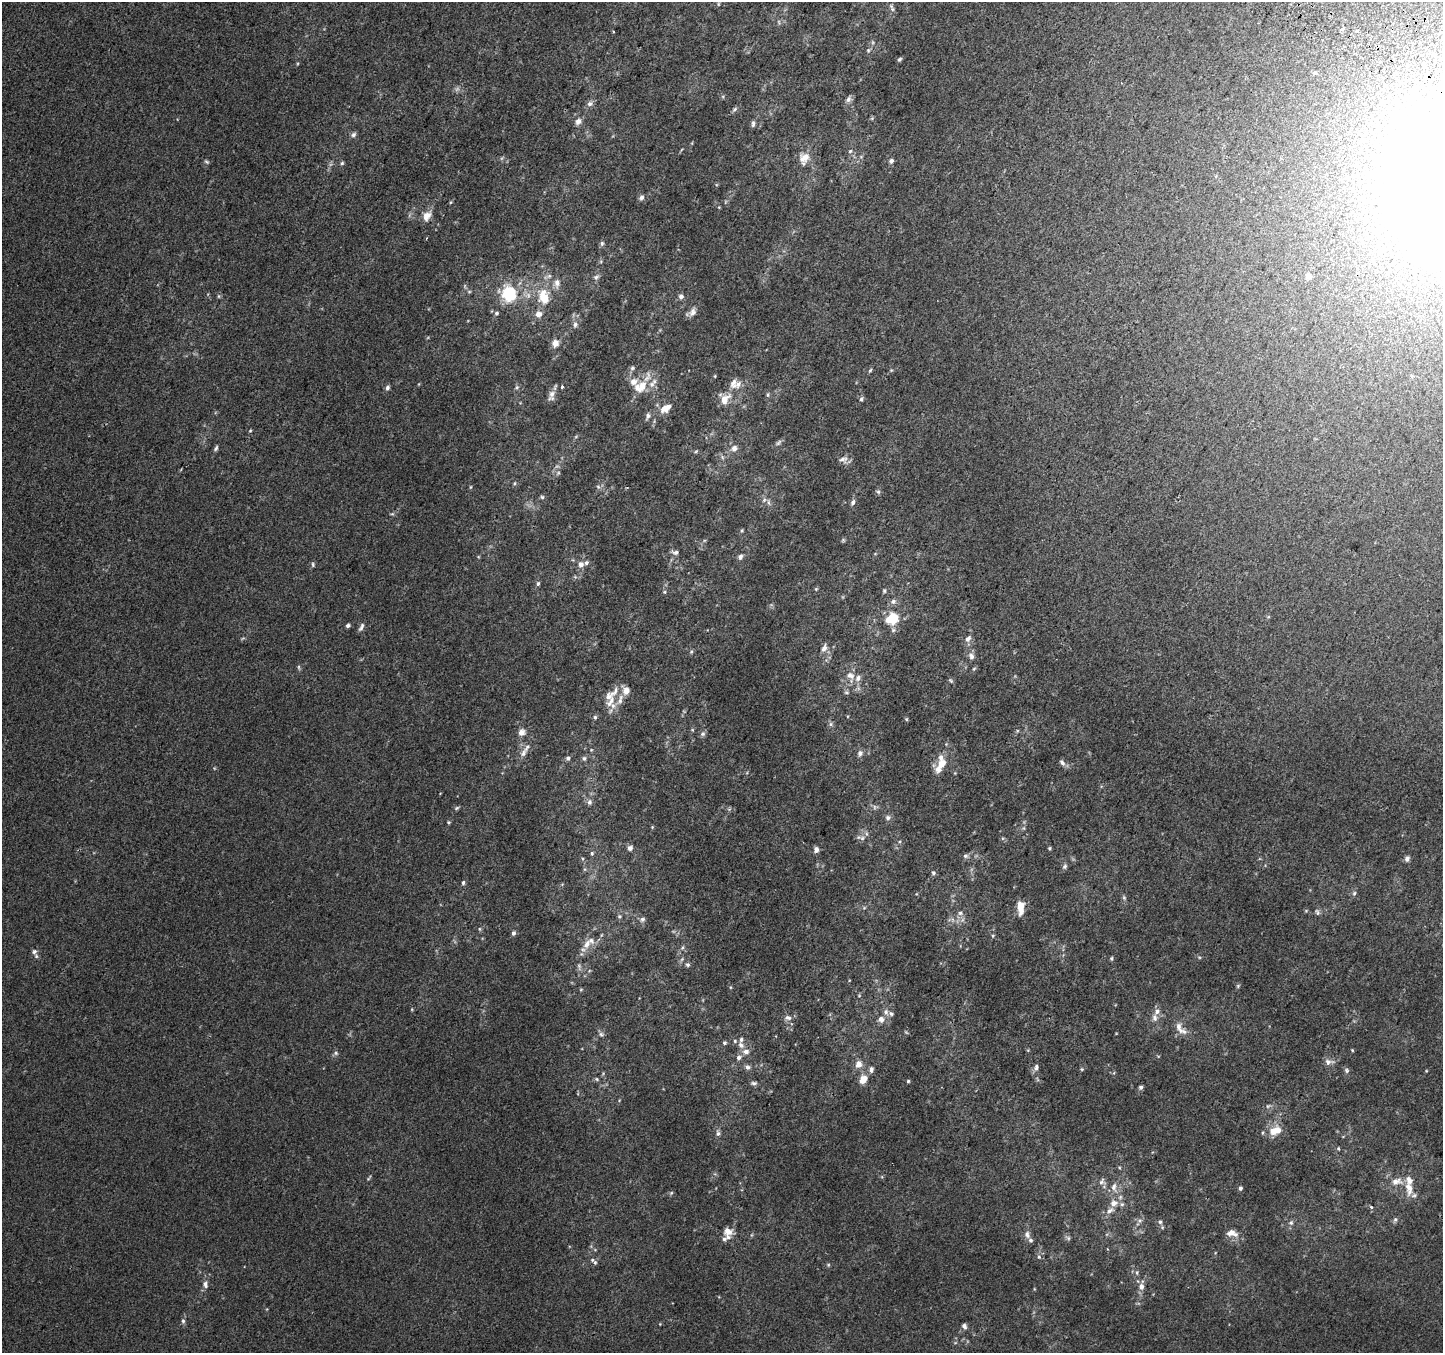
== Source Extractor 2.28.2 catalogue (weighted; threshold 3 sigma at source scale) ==
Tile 10 of 4 x 4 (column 2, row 3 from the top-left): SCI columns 1471-2911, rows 1654-3004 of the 5815 x 5942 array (HDU 1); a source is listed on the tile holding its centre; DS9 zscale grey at full resolution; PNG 1445 x 1355 px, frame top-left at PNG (2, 2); no overlay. Shown black and unused: <1% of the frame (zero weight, under 2 of 3 exposures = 2% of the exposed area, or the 3 px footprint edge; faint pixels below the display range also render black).
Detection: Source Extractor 2.28.2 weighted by HDU 2 'WHT'; one run over the whole footprint, this tile lists its part. Background 0.00453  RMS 0.0055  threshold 0.0247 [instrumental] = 3 sigma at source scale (4.5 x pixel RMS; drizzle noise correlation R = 1.50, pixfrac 1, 0.0396/0.0396 arcsec/px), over >= 5 px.
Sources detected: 241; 6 too faint to see at this stretch — not listed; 27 inside a brighter listed object's ellipse — not listed separately; the other 208 listed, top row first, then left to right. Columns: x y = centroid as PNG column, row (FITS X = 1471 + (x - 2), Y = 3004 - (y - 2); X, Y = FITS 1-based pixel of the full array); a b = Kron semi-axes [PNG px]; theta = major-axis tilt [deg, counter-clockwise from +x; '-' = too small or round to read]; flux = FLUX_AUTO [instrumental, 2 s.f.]
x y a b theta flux
718 4 8 4 90 0.89
892 7 13 5 -69 1.6
779 22 8 4 -81 0.87
1342 29 5 4 - 2.1
1357 31 3 3 - 3
1440 32 4 3 - 1.5
868 50 7 5 70 1
899 60 6 5 - 0.92
1315 73 6 4 19 0.85
723 97 6 4 -73 0.62
848 99 8 7 - 2.1
589 104 8 6 43 2.1
734 109 7 5 40 1.2
872 118 6 4 19 0.69
578 121 10 7 65 2.8
753 124 8 4 86 1.3
353 135 8 6 35 1.5
850 151 6 4 44 0.87
805 157 14 12 25 6.5
891 161 6 6 - 1.6
206 162 7 4 -20 0.89
342 163 6 5 - 0.9
641 197 7 6 - 1.7
427 216 14 9 57 4.9
602 243 6 5 - 1.3
601 261 5 4 - 0.72
549 276 9 6 17 1.9
1308 276 6 6 - 2.2
596 277 9 6 37 1.7
557 283 13 8 82 3.6
469 292 5 5 - 0.8
509 293 11 9 -63 41
218 296 6 3 -71 0.65
681 297 5 5 - 2.2
544 298 20 16 -63 13
692 312 13 8 61 3
496 313 6 6 - 1.2
575 325 9 7 78 2.2
555 343 7 7 - 4.4
632 368 7 6 - 1.3
870 370 5 4 - 0.69
891 370 5 4 - 0.53
715 376 4 4 - 0.51
733 383 16 10 78 4.5
517 387 6 5 - 0.9
562 387 4 3 - 3
641 387 19 13 34 11
387 388 6 5 - 1.5
552 394 13 8 72 3.4
768 395 6 5 - 0.96
725 399 14 9 52 7
861 399 6 5 - 1.1
665 408 16 9 33 5.9
648 416 8 5 66 2.1
250 431 5 4 - 0.6
576 436 6 4 20 0.64
778 443 11 6 35 1.4
216 448 7 4 62 1.1
734 448 8 7 - 3.1
696 451 6 3 45 0.6
843 459 13 9 8 2.9
558 473 6 5 - 1
515 483 6 4 88 0.67
471 487 5 3 - 0.55
598 487 7 5 -44 1.2
878 492 7 5 -41 1
542 497 6 5 - 0.85
764 500 8 5 64 1.4
769 502 10 4 -85 1.4
853 502 9 5 59 1.6
392 514 6 4 18 0.77
742 531 6 4 71 0.71
843 540 6 5 - 0.76
675 552 9 7 0 1.8
740 557 7 6 - 1.9
313 564 7 5 -88 0.95
581 564 7 6 - 3
538 584 6 5 - 1.1
816 589 5 4 - 0.67
884 591 6 5 - 0.9
664 592 5 5 - 0.76
893 601 8 7 - 2
892 618 14 12 36 14
348 625 5 4 - 1.3
361 627 11 5 64 1.7
968 639 11 7 49 2.5
824 648 12 7 70 2.8
691 652 6 5 - 0.86
971 656 10 7 -68 2.6
299 667 8 4 -82 0.85
974 669 6 5 - 0.78
850 675 12 9 -27 4.5
951 680 7 5 -48 0.88
626 690 10 7 -63 5.2
846 692 7 5 0 1
610 702 55 8 65 8.4
595 717 6 5 - 1
906 719 5 4 - 0.63
831 724 7 5 24 1.1
1017 731 5 4 - 0.66
522 732 8 8 - 3.5
702 734 7 7 - 1.5
527 747 16 7 53 3.4
591 750 5 4 - 0.51
860 753 7 6 - 2.2
568 758 6 6 - 1.3
584 758 6 6 - 1.3
1062 763 9 6 -57 1.8
941 764 18 8 71 11
955 773 4 4 - 0.44
589 802 8 7 - 1.9
875 807 8 6 -1 1.5
457 808 7 5 27 0.95
888 818 7 7 - 1.9
449 822 5 4 - 0.67
652 827 4 4 - 0.54
1024 828 6 4 90 0.84
862 838 8 7 - 2.1
630 848 7 6 - 2
1049 848 5 4 - 0.77
816 850 7 6 - 2.2
592 853 6 5 - 0.99
965 856 7 7 - 1.5
583 859 5 3 - 0.62
1407 859 7 5 67 1.7
1065 866 8 6 58 1.4
585 869 6 4 71 0.67
933 873 6 5 - 1.3
463 883 6 5 - 1
1354 893 7 6 - 1.2
1124 897 7 5 -64 1.1
1021 907 14 7 -90 8.3
864 908 6 4 1 0.79
1306 911 5 5 - 0.6
1317 912 10 5 -65 1.4
960 913 7 6 - 1.6
619 916 6 5 - 0.96
642 919 7 6 - 1.6
949 920 7 4 19 1.1
479 929 6 4 -89 0.7
513 933 6 5 - 1.6
993 936 5 4 - 0.71
587 944 15 9 61 5.1
682 948 7 4 58 1
34 952 7 6 - 1.5
1199 957 6 3 -18 0.63
1111 958 5 5 - 0.89
687 965 6 6 - 1.1
579 966 12 5 -80 1.9
1238 986 6 5 - 0.78
730 987 5 3 - 0.49
581 990 6 4 1 0.61
859 995 5 4 - 0.59
412 1009 5 3 - 0.5
1157 1011 9 8 - 2.7
886 1012 8 7 - 2
788 1018 11 7 -1 2.4
881 1019 8 7 - 3.4
1178 1026 26 11 -40 6.7
601 1034 8 6 -26 1.5
724 1043 5 5 - 1
741 1045 10 7 -45 2.4
1352 1050 5 4 - 0.56
746 1051 8 7 - 2.9
336 1053 6 5 - 1.1
739 1057 8 6 50 2.1
1329 1062 15 7 0 2.9
858 1064 10 8 57 4
748 1067 7 7 - 1.6
1036 1067 10 6 68 2.1
1082 1069 5 5 - 0.66
871 1070 9 6 85 1.7
1346 1070 8 6 -66 1.3
597 1079 6 5 - 0.83
863 1080 13 9 58 5.2
908 1081 4 4 - 0.78
754 1083 8 5 -1 1.3
1141 1087 5 4 - 1.3
1268 1106 9 5 20 1.4
1273 1131 8 7 - 5.9
718 1133 9 6 -81 1.9
1338 1148 5 4 - 0.62
369 1178 9 3 54 0.79
1396 1181 16 9 5 5.9
1102 1182 11 10 - 2.9
1114 1187 15 9 -83 4.6
1240 1188 5 4 - 1.3
1409 1188 20 10 -82 7.1
671 1193 6 4 45 0.75
1114 1203 12 10 27 5.2
1371 1207 4 3 - 1.6
1395 1220 7 5 56 1.2
1139 1221 14 6 56 2.4
1160 1222 6 5 - 1.1
1291 1223 7 6 - 1.5
728 1231 12 9 -13 4.8
1232 1233 15 8 -11 4.8
1027 1235 11 7 -65 2.5
1068 1238 7 5 -28 1.2
595 1250 6 4 -19 0.59
1039 1257 7 5 89 1.3
595 1262 7 5 -87 1.2
828 1265 5 5 - 0.75
1137 1272 6 4 -85 0.89
205 1284 11 8 -82 2.5
1141 1287 9 7 -88 2.8
183 1321 7 5 -89 1.3
964 1326 7 5 -56 1.8